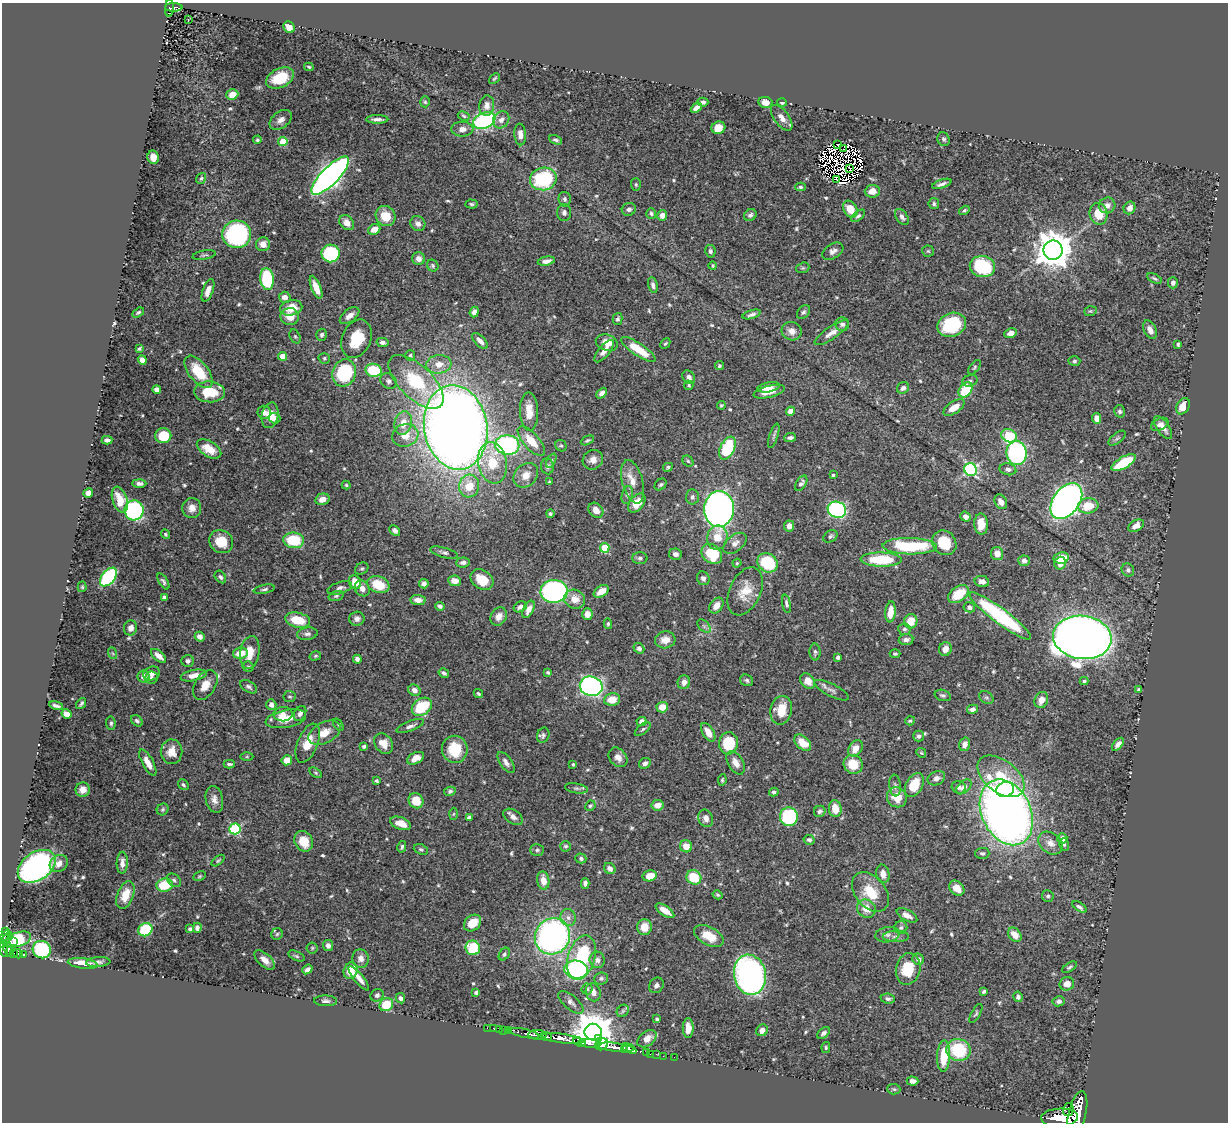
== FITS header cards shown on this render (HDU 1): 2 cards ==
NAXIS1  =                 1226
NAXIS2  =                 1120

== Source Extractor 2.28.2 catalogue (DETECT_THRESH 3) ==
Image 1226 x 1120 px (HDU 1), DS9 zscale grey, 1 PNG px = 1 image px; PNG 1230 x 1124 px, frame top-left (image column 1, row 1120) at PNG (2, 3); each listed source drawn as its Kron ellipse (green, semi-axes under 4 px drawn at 4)
Background 0.622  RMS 0.015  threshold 0.0446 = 3 sigma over >= 5 px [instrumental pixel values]
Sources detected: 599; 10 with non-positive FLUX_AUTO (blend fragments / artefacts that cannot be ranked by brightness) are neither listed nor drawn; of the other 589, the 500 brightest by FLUX_AUTO listed and drawn (89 fainter detections omitted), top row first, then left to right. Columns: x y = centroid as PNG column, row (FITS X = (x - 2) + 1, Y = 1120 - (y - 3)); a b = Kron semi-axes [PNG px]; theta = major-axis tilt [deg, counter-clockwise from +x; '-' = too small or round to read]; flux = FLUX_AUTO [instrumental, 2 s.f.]
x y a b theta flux
174 7 8 3 0 120
169 8 9 4 87 90
188 20 3 2 - 2.2
289 27 6 5 - 11
309 67 5 3 - 1.4
280 78 15 9 25 38
494 78 6 3 41 1.4
232 94 6 5 - 9.4
425 102 5 4 - 1.6
703 102 5 4 - 3.5
765 102 7 5 -12 9.9
782 102 4 3 - 1.9
487 106 10 7 85 6.6
696 108 6 4 42 6.5
464 116 6 4 -28 1.5
782 118 15 7 -53 7.7
377 119 11 3 1 4.1
281 120 12 8 37 6.1
501 120 9 7 53 4.8
484 121 11 7 22 120
718 128 7 6 - 13
462 129 11 7 -1 6
520 134 11 6 -86 6.2
944 139 7 6 - 2.2
257 140 4 4 - 1.7
556 140 7 4 -24 2.3
283 141 4 4 - 32
838 144 3 3 - 2.5
844 149 2 2 - 1.6
153 157 7 5 -80 8.8
850 168 3 2 - 1.7
330 176 25 8 45 650
201 178 6 5 - 1.9
543 179 13 11 10 88
837 180 3 2 - 3.4
636 184 6 5 - 1.6
942 184 10 3 18 3.3
800 187 5 4 - 1.8
872 191 7 6 - 9.4
565 199 7 6 - 3.1
471 204 6 4 -3 1.8
934 204 5 5 - 2.2
1107 205 8 7 - 6.8
1130 208 6 5 - 6.1
629 209 7 6 - 3.2
850 209 9 6 -58 15
964 210 6 4 32 2.1
564 212 8 7 - 3.6
651 213 5 5 - 2
1099 214 11 9 -74 19
662 215 5 5 - 5.6
750 215 7 5 36 2.9
386 216 10 9 - 22
858 216 8 4 39 2.1
902 217 9 5 -53 3.6
347 223 8 6 -46 7.8
418 224 8 7 - 5.4
374 229 6 5 - 10
237 234 14 14 - 170
263 244 7 7 - 8.2
1053 250 9 9 - 2500
710 251 6 5 - 3
833 251 11 7 31 4.8
928 251 6 5 - 1.6
331 253 9 9 - 88
204 255 11 4 11 2.2
419 259 6 6 - 5.6
546 261 9 4 12 5.4
433 266 6 5 - 1.8
713 266 4 4 - 1.5
982 266 12 10 -10 84
803 268 7 5 19 1.6
1154 278 8 3 -26 1.7
267 279 11 6 -84 66
1173 283 6 5 - 2.8
653 285 8 4 -78 3.3
316 287 12 5 -69 12
208 290 12 5 70 7.9
285 297 6 5 - 6.8
291 308 11 7 11 20
1090 311 6 4 18 1.5
474 312 5 4 - 5
803 312 8 5 50 2.4
138 313 6 4 32 2.1
752 315 9 4 17 3.2
350 316 11 6 38 6.7
290 317 9 8 - 12
618 319 6 4 76 2.1
842 324 7 6 - 4
952 325 15 11 21 68
1150 330 10 6 -65 6.6
792 331 10 9 - 7.6
832 333 20 6 34 8.1
1010 333 6 4 24 5.4
322 335 6 5 - 2.5
295 336 7 5 -63 1.7
356 339 20 14 67 28
480 341 10 5 -46 5.6
382 342 6 4 -12 3.4
607 343 11 8 -18 11
665 343 6 3 44 1.5
1178 344 4 3 - 1.8
139 349 4 3 - 1.7
638 349 20 6 -34 28
604 351 13 5 51 6.9
410 355 5 5 - 2.2
283 356 4 4 - 19
324 358 6 5 - 1.7
142 360 5 4 - 6.2
1074 361 6 4 2 2
439 364 12 9 6 11
719 366 5 4 - 1.7
975 367 8 4 50 1.8
374 370 8 6 -13 39
199 372 19 9 -51 34
344 373 14 11 72 78
689 377 7 5 -52 4.7
388 381 8 7 - 3.5
970 381 8 6 19 2.9
416 382 35 16 -44 60
689 385 5 4 - 1.4
769 387 11 5 10 7.6
903 388 6 5 - 3.8
157 389 4 4 - 5.3
966 390 8 6 52 45
209 392 15 10 -5 32
769 392 16 6 14 12
602 393 6 4 45 4.1
721 405 4 3 - 1.4
1183 406 8 6 62 16
954 407 12 6 33 13
791 411 4 4 - 8.4
1120 411 6 5 - 2.3
264 412 6 6 - 4.4
529 412 19 9 -88 14
270 415 13 8 77 13
275 418 5 5 - 6.1
1096 418 5 4 - 6.1
403 423 12 8 74 13
1160 424 9 5 28 4.5
456 427 42 31 -81 1700
1163 428 13 6 -54 7.1
405 435 13 11 19 13
163 436 8 7 - 30
774 436 13 4 73 2.5
1009 436 8 6 -25 52
790 437 6 3 6 3.2
1117 438 10 5 37 2.3
107 440 5 4 - 3.3
587 440 7 4 26 1.7
531 441 18 8 -48 20
507 445 12 9 -4 170
561 446 6 5 - 1.6
727 448 12 7 65 57
209 449 13 7 -31 17
1017 453 12 10 -83 180
593 460 10 9 - 7.2
551 461 8 4 63 1.7
688 461 6 5 - 1.4
492 463 21 14 -80 33
1124 463 13 5 30 50
547 466 8 6 -84 4.1
668 467 5 4 - 1.7
1008 469 8 6 -12 4.1
971 470 6 6 - 170
526 475 14 10 45 11
833 475 4 3 - 1.5
549 482 3 3 - 1.7
633 482 22 10 -75 13
139 483 7 4 -1 3.3
801 483 8 5 57 3
346 485 4 4 - 1.4
661 485 7 5 43 1.9
469 486 11 10 - 19
88 493 5 4 - 5.1
627 495 9 5 76 2.7
692 497 7 6 - 3.3
322 499 7 5 14 8.1
120 500 13 7 -72 17
1066 501 20 13 53 700
1001 502 8 6 -58 5.5
637 503 11 7 50 17
1088 506 10 7 8 21
192 508 10 9 - 8.2
719 509 18 15 85 540
134 510 10 9 - 140
596 510 8 6 -49 7.7
837 510 9 8 - 140
550 514 4 4 - 1.8
966 517 5 4 - 3.9
981 524 10 7 -87 15
789 526 5 5 - 6.1
1136 526 8 5 28 7.1
395 531 6 4 -43 4.1
165 534 5 4 - 1.5
830 536 8 5 32 2.5
717 538 12 10 79 15
294 540 10 8 -7 44
221 542 12 11 - 18
735 543 13 8 38 6.1
944 543 13 11 -49 31
910 546 27 8 -1 82
605 548 5 5 - 46
444 553 14 5 -15 3.3
997 553 6 6 - 7.9
675 554 6 5 - 3.5
712 554 11 9 -41 43
640 558 7 6 - 2.6
1061 558 8 5 10 20
881 560 20 7 -1 55
1024 561 6 5 - 4.4
463 562 7 5 4 3.7
737 563 4 4 - 1.4
767 563 11 9 -35 55
1060 563 6 5 - 7.3
362 568 7 5 34 2.1
1128 570 6 6 - 3.1
108 577 11 6 51 130
220 577 7 5 -53 2.5
703 578 7 6 - 4
482 580 12 9 -36 18
163 581 9 4 -58 2.4
455 581 6 5 - 8.3
982 581 7 5 -12 6.4
355 582 7 6 - 15
424 584 5 4 - 4.2
378 585 11 8 -20 29
82 587 5 4 - 1.4
340 588 13 6 18 4.4
362 588 8 7 - 6.8
264 589 11 4 11 2.3
554 591 13 11 3 250
601 591 8 5 32 10
745 591 25 15 65 22
958 594 11 7 35 26
336 596 8 4 16 1.9
164 597 4 4 - 2.7
574 599 10 9 - 11
418 600 8 5 -4 7.3
786 604 9 4 -79 2.8
440 606 5 4 - 2.7
716 606 9 6 54 7.9
520 607 7 5 29 3.5
969 607 6 5 - 3.6
529 609 9 5 64 7.4
890 612 10 5 84 14
587 614 6 5 - 9.2
499 616 10 7 56 7.4
1000 616 38 7 -37 130
357 619 7 7 - 4.6
298 620 12 7 -12 26
911 621 7 6 - 20
608 624 5 4 - 1.5
704 626 8 5 -45 2.8
131 628 7 6 - 6.5
904 629 6 6 - 2.5
307 634 10 6 8 3.3
200 637 5 4 - 5.1
1082 637 29 21 -7 2000
665 640 10 8 12 10
906 640 7 5 7 4
639 648 6 4 -40 3
945 649 7 6 - 7
250 652 16 9 80 17
815 652 8 5 -89 2.4
112 653 6 3 -69 1.4
240 653 7 5 10 14
895 654 5 4 - 1.7
159 656 9 5 -41 7.1
315 656 6 4 16 1.5
838 657 4 3 - 3.1
357 659 4 4 - 3.5
188 661 6 6 - 3.4
248 667 5 5 - 2
152 673 8 6 23 6.4
444 673 5 3 - 2.1
548 673 3 3 - 1.7
194 675 13 5 11 9.4
144 677 6 6 - 7.3
152 678 6 6 - 2.7
747 680 7 5 -26 2.2
808 681 8 6 -53 9.1
1084 681 4 3 - 1.8
684 682 7 6 - 6.3
205 685 16 10 59 12
591 686 11 9 -13 290
249 687 9 5 -32 2.9
1139 689 4 3 - 1.5
414 690 6 5 - 5.7
831 690 19 6 -27 4.8
478 694 5 4 - 1.6
943 695 8 5 -16 2.3
290 697 6 5 - 1.8
986 698 8 5 -32 2.1
612 699 8 6 9 16
1041 700 8 6 67 9
81 704 6 2 52 1.8
271 705 5 5 - 5.7
56 706 7 3 -13 3.1
422 707 11 8 37 47
662 707 5 5 - 14
972 709 5 4 - 5
781 710 14 11 78 22
300 713 8 5 59 4.1
67 714 5 4 - 8.7
283 714 9 7 2 6.8
286 719 20 9 11 18
137 721 6 5 - 2.4
910 721 5 4 - 1.5
641 722 5 4 - 5.4
111 723 6 5 - 2.2
338 725 7 4 -54 1.6
410 726 14 5 20 4.1
643 729 9 4 37 2.3
708 732 10 5 -58 9.4
324 733 17 10 28 15
543 735 8 6 68 2.7
919 736 5 5 - 3.1
308 743 21 10 68 17
728 743 11 9 84 42
803 743 10 6 -41 19
384 744 11 8 -55 13
965 744 7 5 74 6.3
1118 744 8 4 48 4.5
364 746 4 3 - 2.3
855 748 9 6 56 10
455 749 13 12 - 31
172 752 12 11 - 13
921 753 5 4 - 1.4
247 757 6 4 0 1.4
618 757 11 8 -49 6.5
416 758 9 5 26 9.6
287 760 5 5 - 12
148 762 15 5 -61 10
506 762 12 6 -54 4.6
645 763 6 5 - 4
736 763 13 7 -60 7.5
229 764 5 3 - 1.8
573 764 3 3 - 1.5
853 764 10 9 - 23
316 773 7 4 -32 1.6
1001 776 27 16 -37 42
936 778 9 6 24 5.3
722 780 5 3 - 1.4
376 781 3 3 - 2.2
183 785 6 4 -50 2.2
895 785 11 6 -84 3.4
914 785 13 8 61 25
959 787 7 6 - 3.4
964 787 9 5 43 4.9
576 788 11 5 -10 2.8
1005 789 9 7 19 29
83 790 7 7 - 6.4
450 791 6 4 10 2.3
774 792 4 4 - 2.1
897 797 10 9 - 18
214 799 13 8 -78 6.5
416 801 8 7 - 20
657 805 6 5 - 9.1
590 806 5 5 - 1.9
163 809 6 5 - 1.8
835 809 8 6 -82 15
820 811 6 5 - 2.6
1006 812 34 24 -65 910
454 814 6 4 88 1.4
469 817 4 3 - 2.2
513 817 10 6 -34 6.1
789 817 9 9 - 74
706 818 9 7 -66 5.8
401 823 11 6 -20 11
235 829 6 5 - 100
1062 838 5 5 - 6
809 840 5 5 - 2.5
304 841 11 9 -61 19
1050 843 13 10 -39 8.2
1064 844 6 5 - 1.9
566 846 5 5 - 1.7
686 846 6 6 - 9.9
402 847 6 4 75 1.9
421 849 7 5 -21 2.1
537 850 7 6 - 2.1
982 853 7 5 2 2.4
581 858 5 5 - 3.1
218 861 7 4 39 1.5
122 863 11 5 88 5
59 864 9 8 - 7
37 866 21 14 35 300
610 868 6 5 - 5
883 874 9 6 -78 6.5
199 876 6 4 27 1.4
650 876 7 5 13 14
694 877 8 7 - 30
174 880 8 5 -37 2.6
543 880 9 6 -82 11
585 883 5 4 - 3.7
164 885 8 6 7 35
957 888 8 6 -43 9.3
870 892 22 15 -50 30
125 895 14 8 69 15
718 895 5 4 - 1.5
1048 896 6 6 - 2.2
1079 907 8 4 -33 2.8
866 909 10 8 -41 15
665 911 11 4 -34 10
907 915 11 5 -28 6.7
568 918 9 7 -73 4.9
473 923 9 7 41 16
644 927 8 7 - 13
197 928 5 4 - 3.4
901 928 6 6 - 2.3
190 929 4 4 - 2.4
145 930 7 6 - 56
6 931 3 3 - 36
277 934 6 5 - 1.7
5 935 6 3 45 53
887 935 12 7 8 4.7
1015 935 8 6 -50 12
552 936 18 17 - 320
709 936 16 9 -29 20
896 936 13 5 1 4.1
6 940 9 3 53 57
18 940 14 7 18 68
13 942 3 2 - 14
328 945 5 5 - 4.2
312 948 5 5 - 1.6
473 948 7 7 - 43
8 949 8 4 -72 320
3 950 7 3 -71 470
42 950 9 8 - 83
14 953 3 3 - 70
18 954 5 3 - 130
24 954 3 3 - 41
504 954 7 5 55 1.9
296 956 8 4 -25 2
361 958 9 8 - 6
581 958 23 13 73 73
918 959 6 5 - 3.5
265 960 12 6 -43 7.6
597 960 8 7 - 4.8
98 962 12 5 3 3.4
83 963 15 5 -7 20
1069 967 8 4 32 1.9
307 969 5 4 - 4.3
908 969 16 12 77 30
576 970 11 9 -6 130
351 971 8 6 66 21
750 975 20 16 -79 400
359 978 15 4 -50 7.5
601 978 7 6 - 2.6
1067 984 7 6 - 8.9
656 985 8 7 - 3.6
587 989 5 5 - 2.1
984 991 4 3 - 2.1
593 992 9 7 -71 7
476 993 4 4 - 2.1
377 995 7 6 - 3.1
1018 997 5 4 - 3
400 998 5 4 - 3.2
888 999 7 5 -6 2.9
325 1001 11 5 -2 3.4
1059 1001 6 5 - 3
571 1002 15 7 -41 5
386 1005 7 6 - 28
623 1011 7 5 46 2.1
976 1014 10 4 61 2
657 1019 3 3 - 1.7
487 1028 2 2 - 4.2
688 1028 10 5 90 9.9
494 1029 2 2 - 2.2
499 1029 2 2 - 9
504 1030 2 2 - 8.3
509 1030 4 3 - 50
762 1030 6 5 - 4.7
593 1032 8 8 - 3500
524 1033 15 3 -12 250
823 1033 7 4 42 4
537 1035 9 5 -1 700
546 1037 6 3 -23 390
563 1039 21 4 -8 1600
598 1039 3 2 - 94
647 1039 11 7 38 8.9
579 1042 6 3 -19 310
589 1043 11 4 -6 770
602 1044 7 6 - 180
615 1047 19 4 -6 1100
826 1047 5 4 - 1.6
629 1048 8 4 -29 430
625 1049 4 3 - 320
958 1050 12 11 - 53
646 1052 3 3 - 26
650 1054 2 2 - 5.6
656 1054 3 2 - 5.9
663 1056 2 2 - 8.1
944 1056 16 6 87 27
674 1057 2 2 - 7.7
912 1081 6 4 -2 4.2
894 1089 6 5 - 1.5
1068 1110 7 5 77 290
1077 1114 23 8 76 3600
1059 1117 18 9 3 2900
At the frame edge (FLAGS 8, measured only in part): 2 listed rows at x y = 3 950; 1077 1114
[89 fainter detections neither listed nor drawn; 10 non-positive-flux detections neither listed nor drawn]